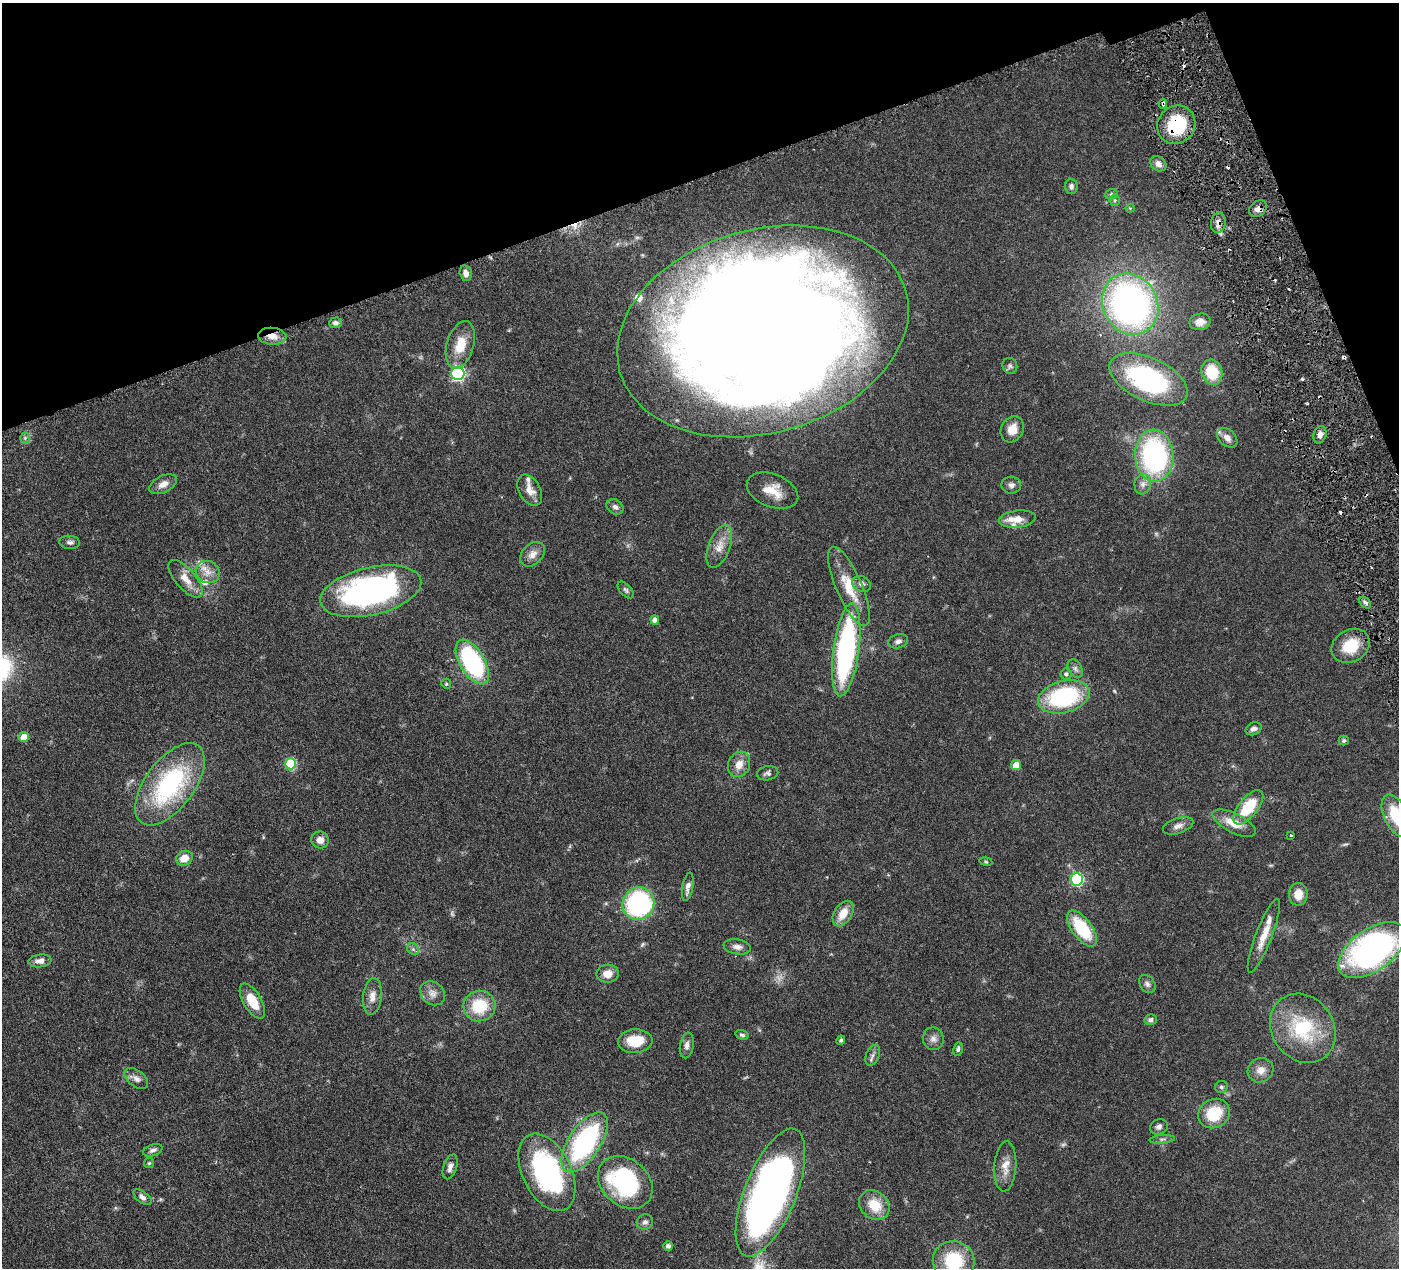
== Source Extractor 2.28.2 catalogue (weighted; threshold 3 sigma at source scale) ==
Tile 3 of 4 x 4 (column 3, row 1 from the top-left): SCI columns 2800-4196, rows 4104-5369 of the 5599 x 5543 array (HDU 1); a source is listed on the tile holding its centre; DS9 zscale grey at full resolution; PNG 1401 x 1270 px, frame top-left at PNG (2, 3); each listed source drawn as its Kron ellipse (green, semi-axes under 4 px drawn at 4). Shown black and unused: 17% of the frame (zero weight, under 3 of 6 exposures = <1% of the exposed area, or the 3 px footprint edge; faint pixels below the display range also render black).
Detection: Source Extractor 2.28.2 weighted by HDU 2 'WHT'; one run over the whole footprint, this tile lists its part. Background 0.0864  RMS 0.0036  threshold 0.0149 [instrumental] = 3 sigma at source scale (4.09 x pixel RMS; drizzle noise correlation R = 1.36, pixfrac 0.8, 0.05/0.05 arcsec/px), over >= 5 px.
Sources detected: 129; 3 too faint to see at this stretch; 2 inside a brighter object's white glare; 6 cosmic-ray / hot-pixel residue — neither listed nor drawn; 6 inside a brighter listed object's ellipse — not listed separately; the other 112 listed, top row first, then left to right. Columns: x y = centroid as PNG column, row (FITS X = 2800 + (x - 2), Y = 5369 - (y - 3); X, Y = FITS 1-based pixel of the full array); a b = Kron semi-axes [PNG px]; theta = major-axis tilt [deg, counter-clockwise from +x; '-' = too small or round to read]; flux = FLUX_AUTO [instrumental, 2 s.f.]
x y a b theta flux
1163 104 5 4 - 0.83
1176 125 20 18 48 19
1158 164 9 7 -36 2.1
1071 186 7 6 - 1.1
1111 194 6 5 - 0.61
1115 200 5 5 - 0.55
1130 208 4 4 - 0.35
1258 209 10 7 39 1.9
1218 223 10 7 79 2.2
466 273 8 6 -77 1.5
1130 304 31 27 -62 130
1200 322 10 8 12 2.3
335 323 6 5 - 1.1
763 331 149 101 16 820
272 336 14 8 -4 3.2
460 345 24 13 74 7.7
1010 366 8 7 - 0.92
1212 372 13 10 -72 10
458 373 6 6 - 58
1149 379 42 21 -24 50
1012 429 13 11 61 4
1320 435 9 6 74 1.7
25 438 5 5 - 0.55
1227 438 12 8 -42 2.1
1154 456 26 19 -87 60
163 484 15 8 26 2.5
1143 484 10 8 80 1.8
1011 485 10 8 -2 1.4
530 490 17 10 -61 3.6
772 491 27 16 -22 6.9
615 507 9 7 -35 1.4
1017 519 18 8 7 4.6
70 542 10 6 -4 1.1
719 547 22 11 69 4.3
533 554 14 10 45 2.6
208 572 12 11 - 3.2
185 579 23 10 -49 4.5
862 584 10 7 -26 1.3
849 586 43 13 -67 10
626 590 10 5 -46 0.87
371 591 51 24 13 88
1365 603 7 4 -46 0.78
655 620 4 4 - 1.6
898 641 10 7 16 1.4
1351 646 20 16 31 9.7
846 650 47 13 82 73
472 662 25 12 -59 46
1075 668 10 6 -59 1.1
1066 674 6 5 - 0.8
446 684 5 4 - 0.43
1064 697 26 16 15 36
1254 729 8 6 22 1.3
24 737 5 5 - 5.3
1344 741 5 5 - 0.57
291 764 5 5 - 22
739 764 13 10 62 3.4
1016 765 5 5 - 6
768 773 11 7 10 1.1
170 784 48 24 53 45
1248 807 21 9 51 14
1396 816 23 12 -64 14
1234 823 23 9 -27 5.6
1178 826 16 7 18 2
1291 835 3 2 - 0.3
320 840 9 8 - 2.4
184 858 9 7 25 3.9
986 861 6 3 -9 0.38
1077 879 6 6 - 39
688 887 14 5 80 1.8
1298 894 11 9 -90 3.8
638 903 16 15 - 49
843 914 14 8 59 5
1082 929 21 10 -54 17
1264 936 39 8 69 5.5
737 947 14 7 -9 1.8
413 949 7 5 -44 0.72
1372 950 38 20 36 110
40 961 11 6 6 2
608 974 11 9 4 3.3
1147 984 10 7 -56 1.1
433 993 13 11 -42 2.5
372 996 18 9 83 2.9
252 1001 19 9 -60 7.3
479 1006 16 15 - 13
1151 1020 6 5 - 0.96
1303 1028 36 31 -54 22
742 1035 7 4 -15 0.68
933 1039 11 10 - 1.8
841 1040 5 4 - 0.62
635 1041 17 12 5 8.8
687 1045 13 7 80 1.5
958 1049 7 5 78 0.74
873 1055 11 6 66 1.2
1260 1070 13 12 - 3.1
136 1079 13 8 -39 1.9
1221 1087 6 6 - 0.74
1214 1114 16 14 32 11
1159 1127 9 7 23 1.2
1162 1139 12 3 5 0.79
585 1142 34 16 57 53
153 1150 10 5 19 1.1
149 1163 5 5 - 0.44
1005 1166 25 11 86 4.2
450 1167 13 6 71 1.8
547 1172 41 24 -64 58
625 1182 30 23 -41 44
770 1193 68 26 68 190
143 1197 10 5 -38 1.4
874 1205 16 13 -42 7.7
645 1222 8 7 - 1.2
668 1246 5 4 - 1.1
954 1261 21 20 - 18
Overlapping masked pixels (flux is a lower limit): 5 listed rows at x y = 1163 104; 1176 125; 1258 209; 1218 223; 272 336
Isophote crosses this tile's border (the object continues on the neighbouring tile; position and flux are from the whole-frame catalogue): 3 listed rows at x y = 1396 816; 1372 950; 954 1261